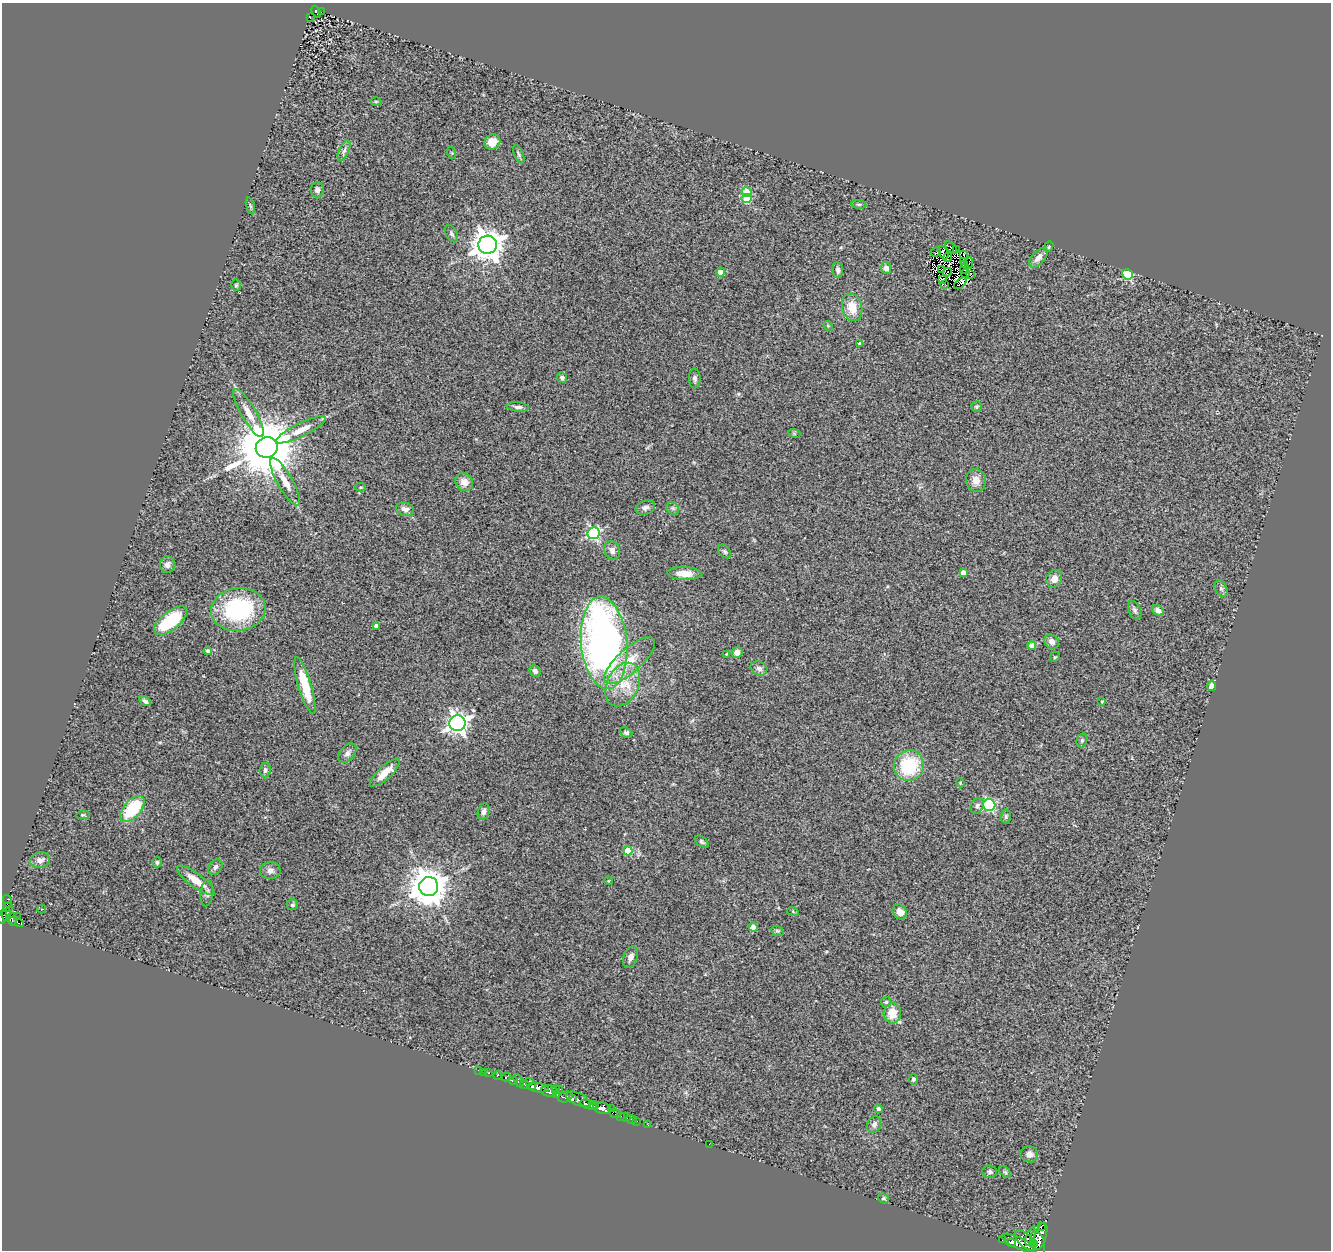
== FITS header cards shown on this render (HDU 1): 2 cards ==
NAXIS1  =                 1329
NAXIS2  =                 1248

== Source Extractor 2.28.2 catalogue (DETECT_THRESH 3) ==
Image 1329 x 1248 px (HDU 1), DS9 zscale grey, 1 PNG px = 1 image px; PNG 1333 x 1252 px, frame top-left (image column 1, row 1248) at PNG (2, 3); each listed source drawn as its Kron ellipse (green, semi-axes under 4 px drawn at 4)
Background 0.679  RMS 0.16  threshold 0.493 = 3 sigma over >= 5 px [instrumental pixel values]
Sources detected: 183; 13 with non-positive FLUX_AUTO (blend fragments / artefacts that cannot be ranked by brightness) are neither listed nor drawn; the other 170 listed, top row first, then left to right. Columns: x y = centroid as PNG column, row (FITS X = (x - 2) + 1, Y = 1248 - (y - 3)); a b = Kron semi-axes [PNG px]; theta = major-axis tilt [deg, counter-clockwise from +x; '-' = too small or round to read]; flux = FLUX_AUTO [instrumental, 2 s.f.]
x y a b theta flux
316 12 6 3 -66 63
321 12 3 2 - 17
310 18 3 2 - 14
376 101 5 3 - 11
492 142 8 7 - 120
344 151 11 5 66 39
452 153 6 3 -72 10
519 154 10 4 -67 23
317 190 7 6 - 37
747 192 5 4 - 380
747 199 5 4 - 420
859 204 7 4 -8 17
250 206 8 3 -76 20
451 234 9 5 -60 28
488 245 9 9 - 19000
1049 247 5 4 - 11
951 248 7 2 -47 24
957 250 3 3 - 5.2
936 252 5 3 - 36
943 253 7 4 -65 14
964 254 3 2 - 16
948 257 5 2 - 6.6
1038 258 11 6 48 75
964 261 3 2 - 5.6
969 263 6 2 82 11
964 265 2 2 - 4.4
886 268 6 5 - 52
964 269 5 2 - 29
838 270 8 5 -82 30
942 270 3 2 - 3.3
720 272 4 4 - 140
947 272 4 2 - 4.3
965 274 4 2 - 20
970 274 4 3 - 23
1128 274 5 5 - 700
943 280 3 2 - 2.8
960 283 7 4 42 24
945 284 2 2 - 12
236 285 6 4 86 16
852 307 14 10 -77 200
828 326 5 4 - 12
860 344 4 3 - 29
562 378 5 5 - 30
695 378 10 6 90 35
518 407 11 4 -5 39
976 407 5 5 - 18
249 413 27 7 -60 150
301 430 27 7 26 140
794 433 6 4 -19 13
267 447 11 10 - 100000
976 480 11 10 - 92
285 482 27 7 -60 140
464 482 9 8 - 110
360 487 5 4 - 13
645 507 10 7 21 48
673 508 7 5 -45 26
405 509 9 6 -18 61
594 533 6 6 - 1900
612 550 9 7 -68 54
725 552 8 5 -51 22
167 565 8 7 - 47
684 573 17 6 -2 130
963 573 4 4 - 75
1054 579 9 7 61 87
1221 589 8 5 -62 31
238 610 27 21 8 1200
1135 610 10 6 -65 30
1158 610 6 5 - 49
170 621 20 9 39 560
376 626 4 3 - 38
1052 642 8 6 -41 56
604 643 46 23 -85 5900
1032 646 4 4 - 150
208 651 4 4 - 29
737 652 5 5 - 68
726 654 3 3 - 10
1055 657 5 4 - 14
630 661 32 12 42 300
759 668 8 6 -25 43
535 671 6 5 - 40
305 685 29 6 -73 370
623 685 23 15 64 300
1212 686 5 4 - 160
145 701 6 4 -33 33
1102 702 4 4 - 11
458 723 8 8 - 6400
626 733 7 5 -23 24
1082 740 7 5 75 20
348 753 11 7 50 50
909 766 15 15 - 670
265 770 7 5 83 27
385 773 19 6 42 160
960 783 4 3 - 9.4
989 805 6 6 - 1400
977 806 8 6 63 36
132 809 15 8 48 620
484 812 8 5 73 44
83 815 6 4 7 15
1006 817 7 5 88 24
702 842 8 5 -37 23
628 851 4 4 - 290
40 860 10 7 10 72
157 862 5 4 - 22
215 867 8 6 54 39
270 871 10 8 7 53
196 880 23 7 -36 180
608 881 4 3 - 10
429 887 9 9 - 29000
207 893 13 6 83 46
7 901 6 3 -76 44
292 905 6 5 - 27
8 907 5 2 - 36
42 909 4 4 - 10
793 912 6 3 -21 10
900 912 8 6 -51 95
7 915 6 4 81 430
2 917 7 3 80 390
17 917 2 2 - 9.8
12 919 6 4 -82 130
16 922 8 3 -22 290
753 927 4 4 - 140
777 931 6 4 -20 18
630 957 11 6 70 58
886 1002 5 5 - 14
892 1013 10 8 87 190
478 1070 3 2 - 19
484 1072 2 2 - 5.9
489 1073 3 3 - 80
498 1076 4 4 - 270
506 1077 4 2 - 130
913 1079 5 4 - 26
513 1081 4 3 - 140
519 1081 7 4 -60 540
529 1081 2 2 - 100
525 1084 5 3 - 500
532 1086 3 2 - 510
538 1088 11 4 -7 1100
560 1089 2 2 - 6.5
556 1090 4 3 - 200
549 1091 8 6 -9 890
557 1095 4 3 - 160
565 1097 7 5 24 300
573 1099 3 2 - 220
578 1099 13 6 -24 720
588 1105 9 3 -20 1200
594 1106 4 3 - 170
602 1108 9 5 -16 1900
611 1108 2 2 - 69
878 1109 4 4 - 27
615 1113 6 3 -25 100
621 1116 2 2 - 16
625 1117 5 3 - 35
631 1119 5 3 - 39
637 1121 3 2 - 17
648 1125 3 2 - 16
874 1125 8 7 - 45
709 1144 2 2 - 26
1029 1154 9 8 - 60
990 1172 7 6 - 26
1005 1172 7 4 -45 19
883 1198 5 4 - 21
1041 1226 3 3 - 690
1030 1236 9 4 70 1100
1040 1236 14 6 73 2600
1003 1240 3 3 - 180
1025 1240 13 6 -42 2000
1011 1242 5 3 - 740
1018 1243 18 5 -24 3600
1033 1243 3 2 - 1600
1038 1243 12 6 -74 2500
At the frame edge (FLAGS 8, measured only in part): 1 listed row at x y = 2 917
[13 non-positive-flux detections neither listed nor drawn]